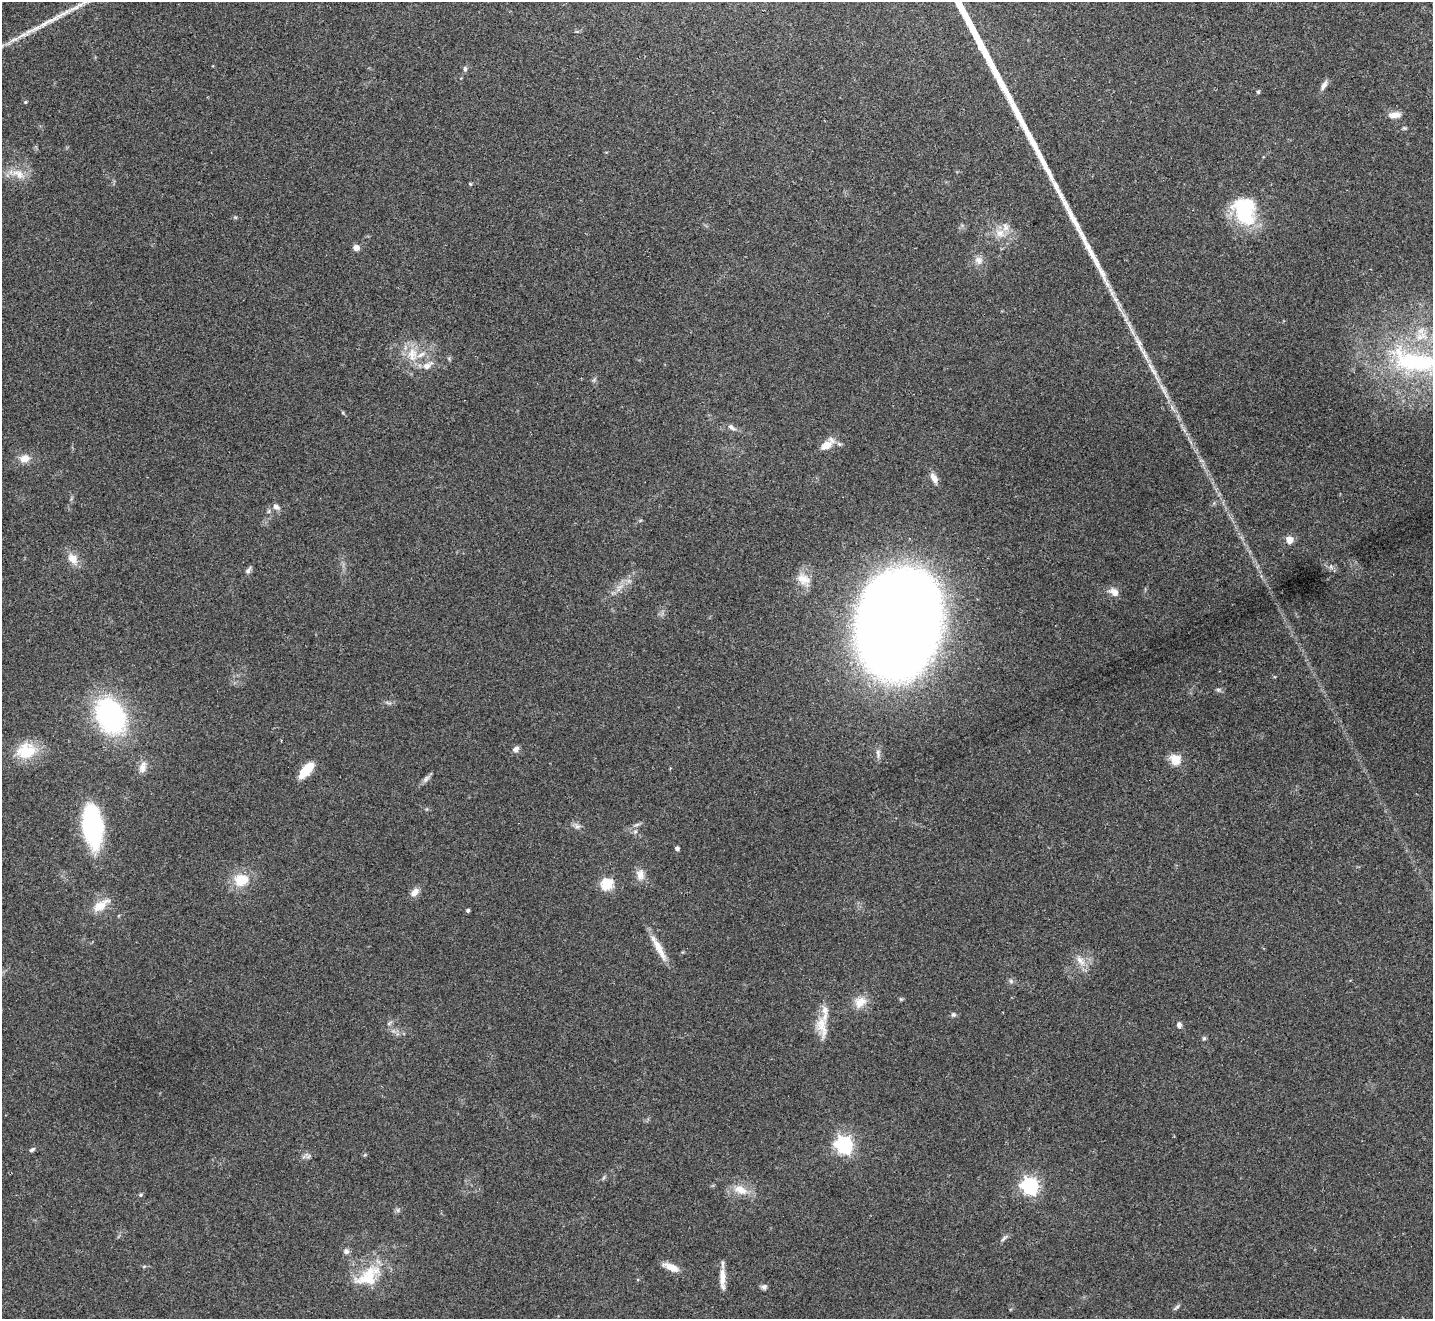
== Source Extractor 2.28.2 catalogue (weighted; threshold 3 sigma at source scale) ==
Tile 10 of 4 x 4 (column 2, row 3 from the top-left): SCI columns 1434-2864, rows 1478-2794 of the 5732 x 5722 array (HDU 1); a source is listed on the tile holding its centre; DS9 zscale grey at full resolution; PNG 1435 x 1321 px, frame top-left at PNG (2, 2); no overlay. Shown black and unused: <1% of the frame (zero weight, under 2 of 3 exposures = <1% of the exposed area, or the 3 px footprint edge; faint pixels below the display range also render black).
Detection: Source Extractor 2.28.2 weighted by HDU 2 'WHT'; one run over the whole footprint, this tile lists its part. Background 0.0856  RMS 0.0079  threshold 0.0354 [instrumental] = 3 sigma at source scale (4.5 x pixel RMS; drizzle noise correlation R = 1.50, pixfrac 1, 0.05/0.05 arcsec/px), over >= 5 px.
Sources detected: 83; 1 inside a brighter object's white glare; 1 long thin detection or spike segment (spike, bleed or trail) — not listed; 5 inside a brighter listed object's ellipse — not listed separately; the other 76 listed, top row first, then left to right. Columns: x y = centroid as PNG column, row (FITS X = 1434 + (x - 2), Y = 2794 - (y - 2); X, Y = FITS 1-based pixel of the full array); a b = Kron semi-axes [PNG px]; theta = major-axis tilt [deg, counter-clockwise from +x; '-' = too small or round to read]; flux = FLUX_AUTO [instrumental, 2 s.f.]
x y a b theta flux
465 69 7 5 -89 1.8
1324 85 14 6 62 3.6
1258 92 4 4 - 1
25 102 4 4 - 0.84
1395 115 17 8 5 6
1404 128 6 5 - 1.2
18 174 20 11 -30 11
470 184 4 4 - 0.85
1243 212 34 21 -61 51
235 217 6 4 -18 1
1000 233 12 12 - 8.3
356 248 6 6 - 4.7
979 260 11 10 - 5.2
1112 293 14 6 -66 4.8
1139 343 32 6 -65 11
412 354 22 15 90 17
1416 362 76 28 -12 110
427 366 16 8 29 6.4
1153 371 17 5 -55 5.2
1164 390 14 4 -63 4.1
731 427 12 6 -34 3.2
1184 430 7 4 -72 1.8
827 445 19 9 38 11
25 458 12 10 15 7.4
934 478 14 7 -64 5.3
276 507 9 6 -43 3.3
269 511 6 4 71 1.2
1289 540 5 5 - 13
73 558 14 10 -51 9.2
1331 567 7 4 -72 1.4
248 570 12 5 63 2.2
803 579 19 13 -23 11
620 587 10 3 21 2.2
1114 592 13 9 -35 5.7
898 624 73 55 76 1600
1218 690 6 5 - 1.5
110 716 33 24 -61 140
516 749 8 6 35 3.2
26 751 27 22 16 25
878 753 14 6 -83 3.2
1175 760 14 12 -58 11
142 767 17 8 75 5.8
306 770 21 9 49 16
426 779 12 6 49 2.9
93 825 41 17 -83 120
577 826 8 6 -11 2.6
635 832 6 5 - 1.7
677 848 5 4 - 1.9
640 875 15 11 -82 6.6
241 880 18 15 14 19
607 884 6 5 - 77
414 892 12 7 48 5.7
101 905 25 11 33 12
468 910 4 4 - 1.5
659 948 37 8 -62 12
1080 960 15 8 -59 7
1011 981 6 6 - 1.8
860 1002 17 14 36 11
953 1015 6 6 - 1.7
389 1023 7 4 38 1.4
1179 1025 8 6 -84 2.6
822 1026 32 12 -78 15
1204 1038 5 5 - 1.2
844 1145 7 7 - 300
32 1150 8 5 28 1.9
308 1156 9 3 45 1.4
1030 1186 7 6 - 260
740 1190 20 11 -26 12
141 1195 5 5 - 1.3
1004 1238 13 4 41 2
346 1251 7 7 - 2.8
671 1267 19 7 -22 8.9
722 1277 24 7 -90 9
364 1279 55 17 41 31
764 1287 8 6 24 2.2
1177 1307 10 4 40 1.6
Isophote crosses this tile's border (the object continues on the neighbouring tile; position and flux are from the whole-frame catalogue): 1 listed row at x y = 1416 362